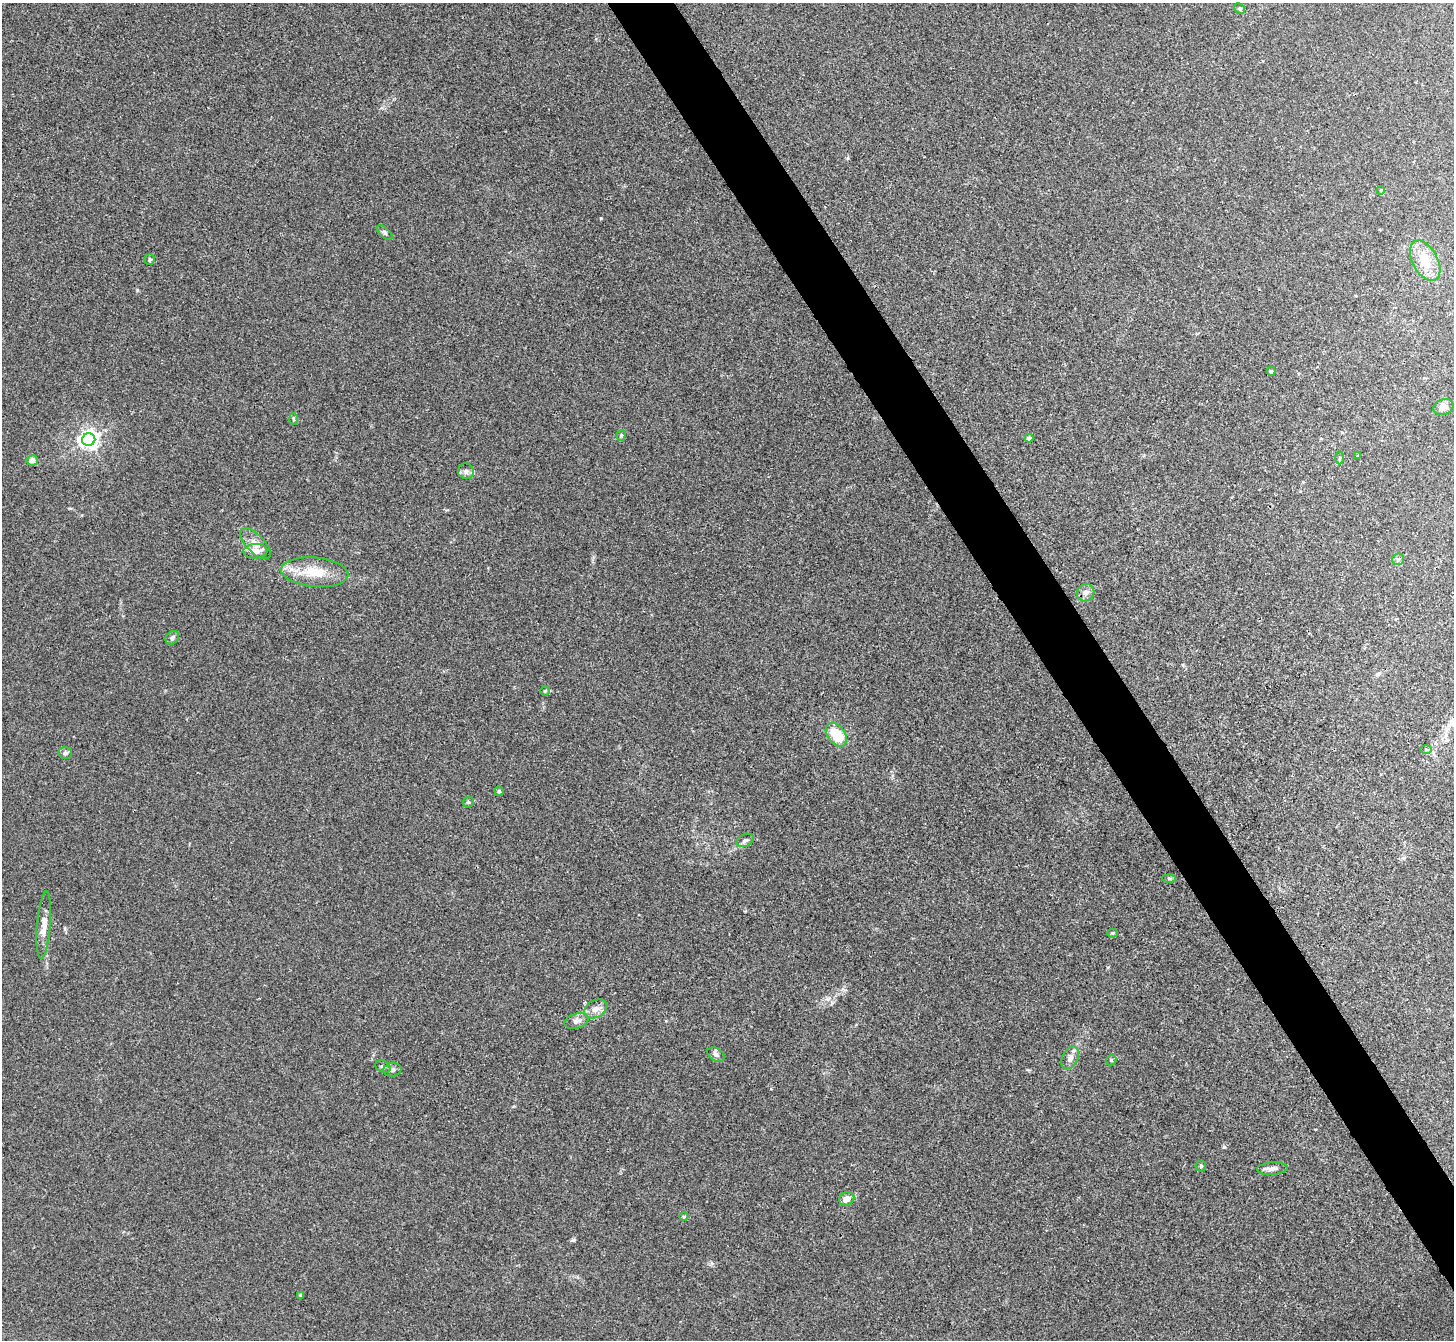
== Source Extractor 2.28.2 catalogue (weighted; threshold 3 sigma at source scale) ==
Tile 6 of 4 x 4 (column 2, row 2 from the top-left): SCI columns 1455-2906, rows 2835-4172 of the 5811 x 5806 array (HDU 1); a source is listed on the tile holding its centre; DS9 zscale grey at full resolution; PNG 1456 x 1342 px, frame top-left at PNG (2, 3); each listed source drawn as its Kron ellipse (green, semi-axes under 4 px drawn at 4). Shown black and unused: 4% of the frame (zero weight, under 3 of 4 exposures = <1% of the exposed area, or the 3 px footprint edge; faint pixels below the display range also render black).
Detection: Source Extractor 2.28.2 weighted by HDU 2 'WHT'; one run over the whole footprint, this tile lists its part. Background 0.0166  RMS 0.0046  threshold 0.0206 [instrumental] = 3 sigma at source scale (4.5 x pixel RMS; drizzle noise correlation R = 1.50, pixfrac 1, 0.05/0.05 arcsec/px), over >= 5 px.
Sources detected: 43; all 43 listed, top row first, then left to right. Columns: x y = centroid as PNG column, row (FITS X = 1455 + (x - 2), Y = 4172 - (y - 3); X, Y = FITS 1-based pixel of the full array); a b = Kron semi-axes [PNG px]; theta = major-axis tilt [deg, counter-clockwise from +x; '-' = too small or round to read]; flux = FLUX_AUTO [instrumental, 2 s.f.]
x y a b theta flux
1240 9 6 5 - 0.77
1381 190 4 3 - 0.41
385 233 9 5 -43 1
149 260 5 5 - 0.73
1425 261 22 12 -61 9.8
1271 371 4 4 - 0.68
1443 407 10 7 22 2.9
294 419 6 4 -87 0.57
621 435 5 4 - 0.62
1029 438 4 4 - 2.1
89 440 6 6 - 210
1358 456 4 3 - 0.47
1340 458 6 4 89 0.68
32 460 5 5 - 2.6
466 471 8 7 - 1.5
255 544 19 9 -45 4.1
255 551 12 7 3 4.8
1398 559 6 5 - 0.97
315 572 34 14 -5 13
1086 593 9 8 - 2.1
172 638 7 6 - 1.3
545 691 5 4 - 0.62
836 735 13 8 -52 15
1426 749 6 4 0 0.7
65 753 7 6 - 1.2
499 791 4 4 - 0.7
468 802 6 5 - 0.74
745 840 9 6 24 1.4
1169 878 7 4 -2 0.59
44 925 34 7 85 4.9
1112 933 5 4 - 0.52
596 1009 12 8 28 3.2
576 1021 12 7 18 2.3
716 1055 9 6 -32 1.5
1070 1058 12 8 62 2.6
1111 1060 5 4 - 0.63
383 1067 8 5 -25 1.2
392 1070 9 6 9 1.4
1201 1166 5 5 - 0.66
1272 1169 15 6 4 2.4
847 1199 7 6 - 3.6
684 1216 4 3 - 0.38
301 1295 4 3 - 0.7
Unlisted compact peaks at least as high as the median listed source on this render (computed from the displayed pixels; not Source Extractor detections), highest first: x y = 573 1240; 601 218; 1224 1147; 137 290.